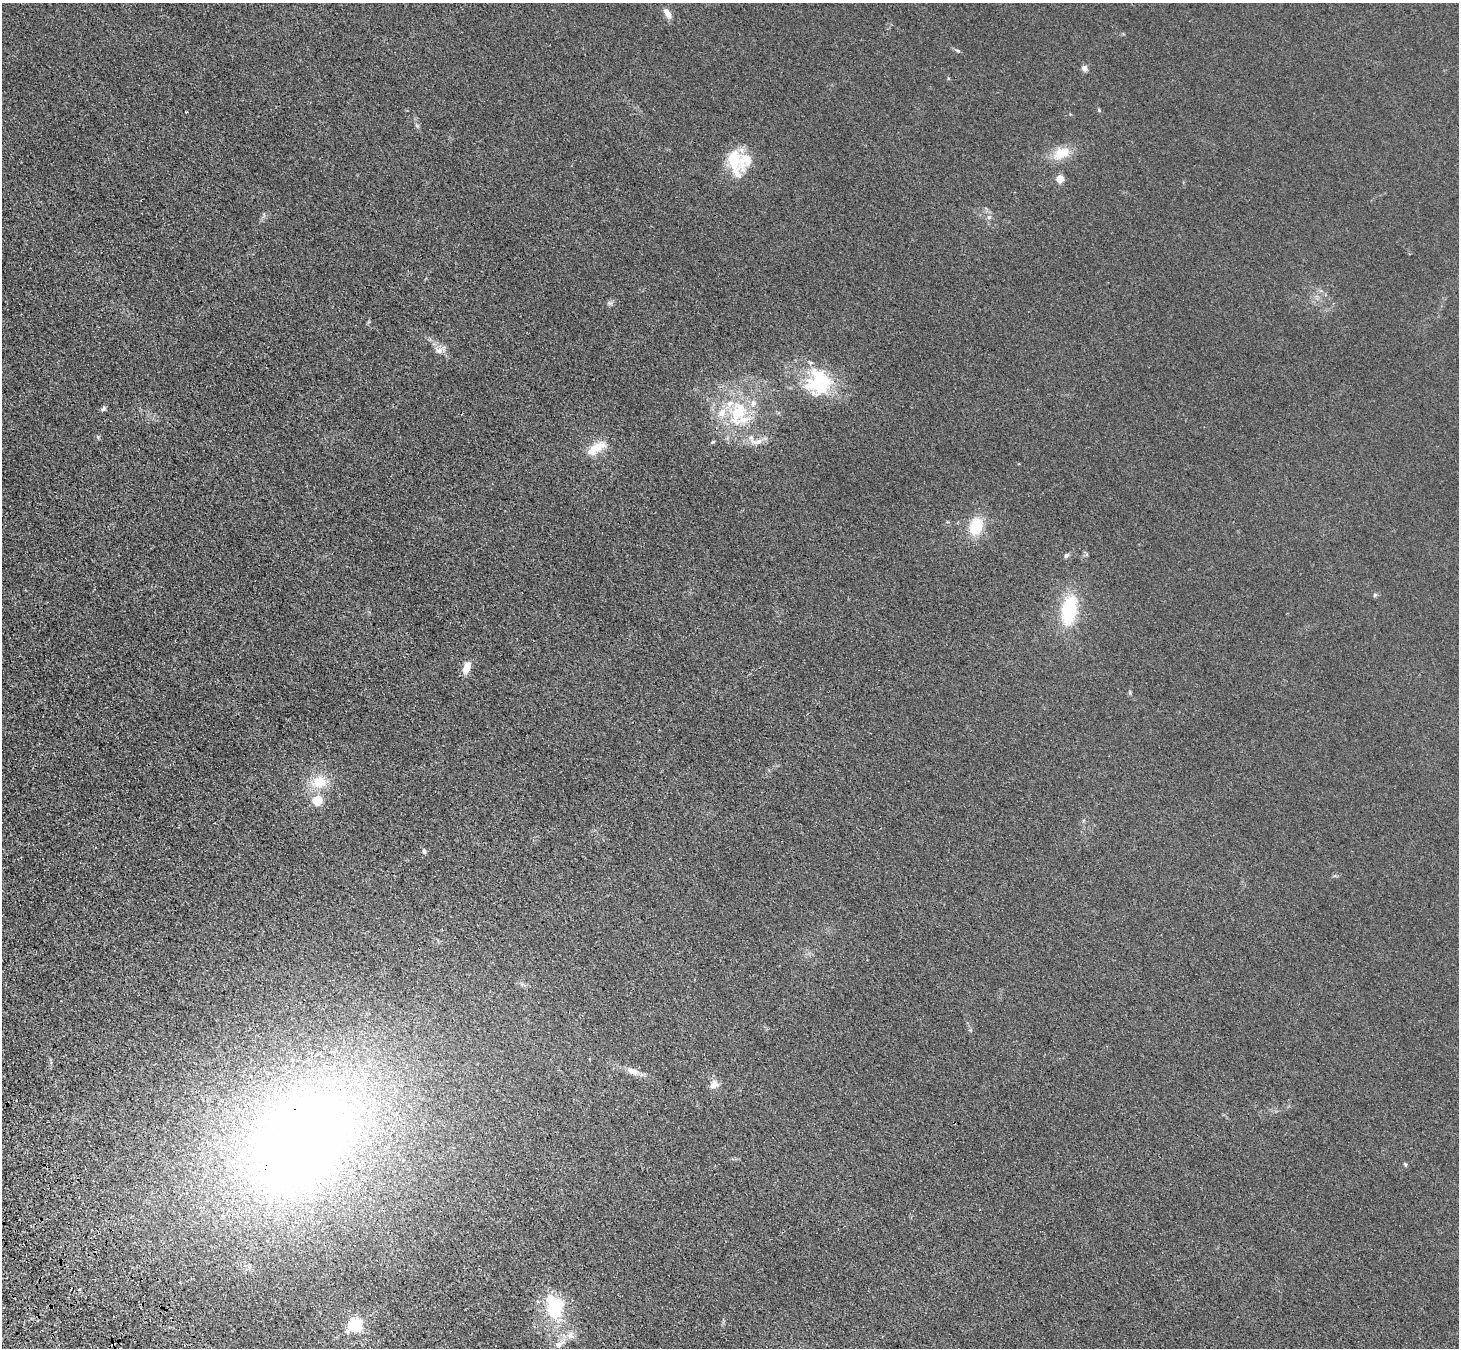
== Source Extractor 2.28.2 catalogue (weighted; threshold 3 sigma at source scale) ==
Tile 7 of 4 x 4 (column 3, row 2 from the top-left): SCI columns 3020-4476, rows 2927-4272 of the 6036 x 5989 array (HDU 1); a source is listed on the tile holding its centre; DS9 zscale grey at full resolution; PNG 1461 x 1350 px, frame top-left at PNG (2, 3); no overlay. Shown black and unused: <1% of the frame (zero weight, under 3 of 4 exposures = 6% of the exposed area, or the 3 px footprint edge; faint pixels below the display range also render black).
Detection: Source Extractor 2.28.2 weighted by HDU 2 'WHT'; one run over the whole footprint, this tile lists its part. Background 0.0276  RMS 0.0061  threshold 0.0274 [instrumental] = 3 sigma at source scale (4.5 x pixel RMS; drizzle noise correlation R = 1.50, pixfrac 1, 0.05/0.05 arcsec/px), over >= 5 px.
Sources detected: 42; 3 inside a brighter object's white glare — not listed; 7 inside a brighter listed object's ellipse — not listed separately; the other 32 listed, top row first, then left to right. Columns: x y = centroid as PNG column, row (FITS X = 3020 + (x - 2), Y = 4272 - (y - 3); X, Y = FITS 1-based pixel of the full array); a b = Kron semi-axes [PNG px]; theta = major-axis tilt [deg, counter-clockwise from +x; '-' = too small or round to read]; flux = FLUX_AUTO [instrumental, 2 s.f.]
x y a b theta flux
667 13 13 7 -54 3.8
957 51 7 3 -19 0.92
1084 68 8 6 -39 2.5
1099 110 6 4 -47 0.72
186 112 3 3 - 0.74
1061 153 24 14 25 12
734 159 35 20 -63 20
1060 178 5 4 - 14
989 217 6 6 - 1.5
439 350 10 8 -34 3.3
820 386 37 26 22 29
103 409 8 5 34 1.3
739 411 44 20 70 35
758 442 19 8 7 5.2
596 448 28 11 33 11
976 526 21 15 70 17
1066 555 6 5 - 1.4
1375 595 6 5 - 0.94
1069 610 34 17 79 34
466 668 10 8 56 5.9
319 782 23 18 9 15
317 800 5 5 - 34
424 852 7 5 -69 0.95
633 1071 18 8 -19 5.1
714 1084 13 10 58 4.2
307 1131 87 71 9 530
1405 1164 6 3 -45 0.77
554 1306 31 21 -78 34
355 1325 6 6 - 120
570 1335 11 9 -65 4
559 1344 13 7 32 4.5
113 1345 7 2 21 0.65
Overlapping masked pixels (flux is a lower limit): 2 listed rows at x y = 307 1131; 113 1345
Unlisted compact peaks at least as high as the median listed source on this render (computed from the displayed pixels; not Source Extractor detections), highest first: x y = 98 437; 609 303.